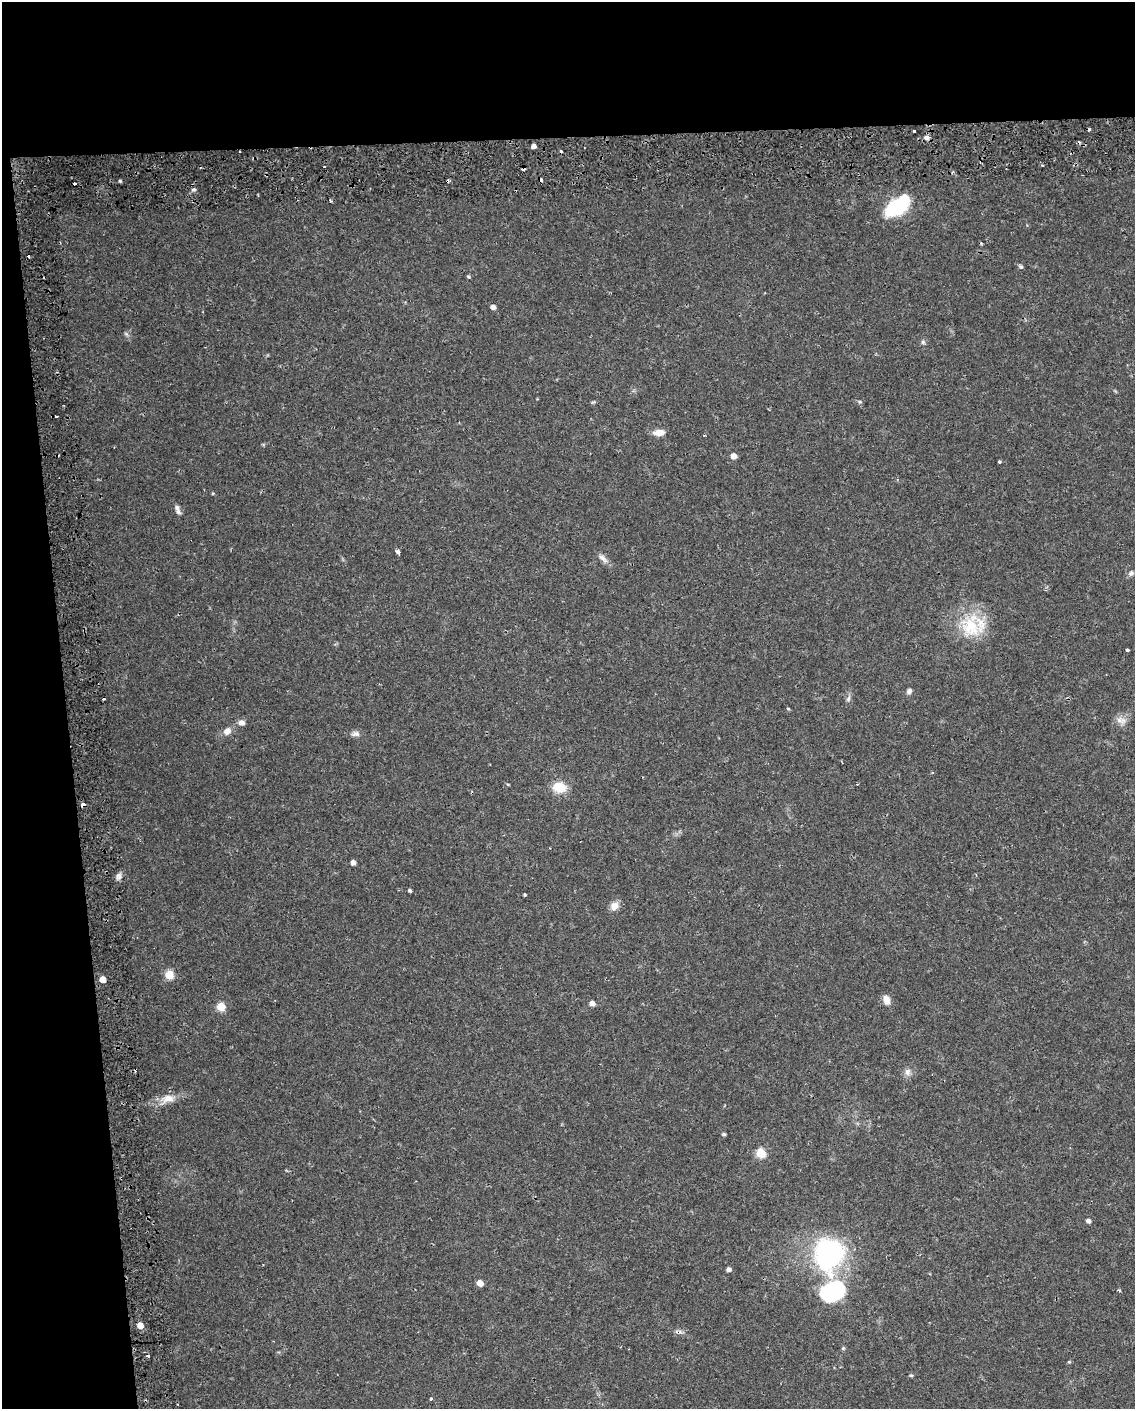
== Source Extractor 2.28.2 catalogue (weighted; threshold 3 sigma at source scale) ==
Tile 1 of 4 x 3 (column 1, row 1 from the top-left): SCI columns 43-1175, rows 2921-4327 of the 4619 x 4393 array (HDU 1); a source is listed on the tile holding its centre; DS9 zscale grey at full resolution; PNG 1137 x 1411 px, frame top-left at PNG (2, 2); no overlay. Shown black and unused: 15% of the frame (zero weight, under 2 of 3 exposures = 5% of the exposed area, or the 3 px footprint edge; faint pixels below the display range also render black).
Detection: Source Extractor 2.28.2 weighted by HDU 2 'WHT'; one run over the whole footprint, this tile lists its part. Background 0.0303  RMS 0.0033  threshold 0.015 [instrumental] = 3 sigma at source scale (4.5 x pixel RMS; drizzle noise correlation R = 1.50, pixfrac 1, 0.0396/0.0396 arcsec/px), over >= 5 px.
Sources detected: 74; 12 cosmic-ray / hot-pixel residue — not listed; the other 62 listed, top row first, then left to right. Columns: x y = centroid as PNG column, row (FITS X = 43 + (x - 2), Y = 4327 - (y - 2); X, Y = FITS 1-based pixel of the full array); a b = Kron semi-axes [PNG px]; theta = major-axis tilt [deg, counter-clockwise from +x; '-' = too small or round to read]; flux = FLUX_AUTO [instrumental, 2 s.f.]
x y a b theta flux
914 131 3 3 - 1.2
927 137 7 6 - 0.99
533 146 4 4 - 1.8
541 180 4 3 - 1.3
120 181 4 4 - 0.44
75 184 3 2 - 0.58
193 190 6 4 5 0.63
330 201 3 2 - 0.55
898 206 29 14 38 22
981 243 4 3 - 0.34
1020 267 6 5 - 0.6
468 276 5 4 - 0.44
493 307 5 4 - 1.4
126 334 7 4 -45 0.6
923 342 6 5 - 0.71
593 402 8 3 31 0.4
860 402 5 4 - 0.5
57 416 3 3 - 2.6
659 432 15 8 3 2.5
733 456 5 5 - 2.8
999 462 3 3 - 0.55
177 510 13 6 -69 1.4
398 551 5 4 - 2.5
603 558 16 7 -43 1.9
1131 573 8 6 29 0.96
971 626 35 29 -82 16
1127 650 4 3 - 1.6
909 691 7 6 - 1
848 698 10 5 72 0.97
788 709 4 4 - 0.38
1121 720 16 9 -16 2.4
241 723 7 6 - 1.6
227 731 9 7 36 2.4
355 734 12 7 5 1.5
857 784 3 2 - 0.29
559 787 16 12 -9 6.3
83 804 4 3 - 1.7
353 862 5 4 - 1.2
119 876 9 7 78 1.3
410 890 4 3 - 0.55
525 894 3 3 - 1.4
614 906 10 9 - 2.7
169 974 6 6 - 9
103 979 5 5 - 4.7
886 1000 12 8 -71 2.5
592 1003 5 4 - 2.3
221 1007 5 5 - 9.8
908 1072 10 8 -80 1.6
167 1099 23 12 22 4.6
724 1134 4 4 - 0.62
761 1153 6 5 - 15
1088 1221 5 4 - 1.1
829 1255 31 26 79 64
729 1269 4 4 - 1.3
480 1283 6 5 - 2.6
1119 1290 4 3 - 0.46
832 1292 23 15 22 44
140 1325 5 5 - 4.4
843 1348 5 5 - 0.44
1069 1362 4 4 - 0.35
911 1375 5 4 - 0.42
431 1399 4 3 - 0.44
Overlapping masked pixels (flux is a lower limit): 2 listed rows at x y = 541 180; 83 804